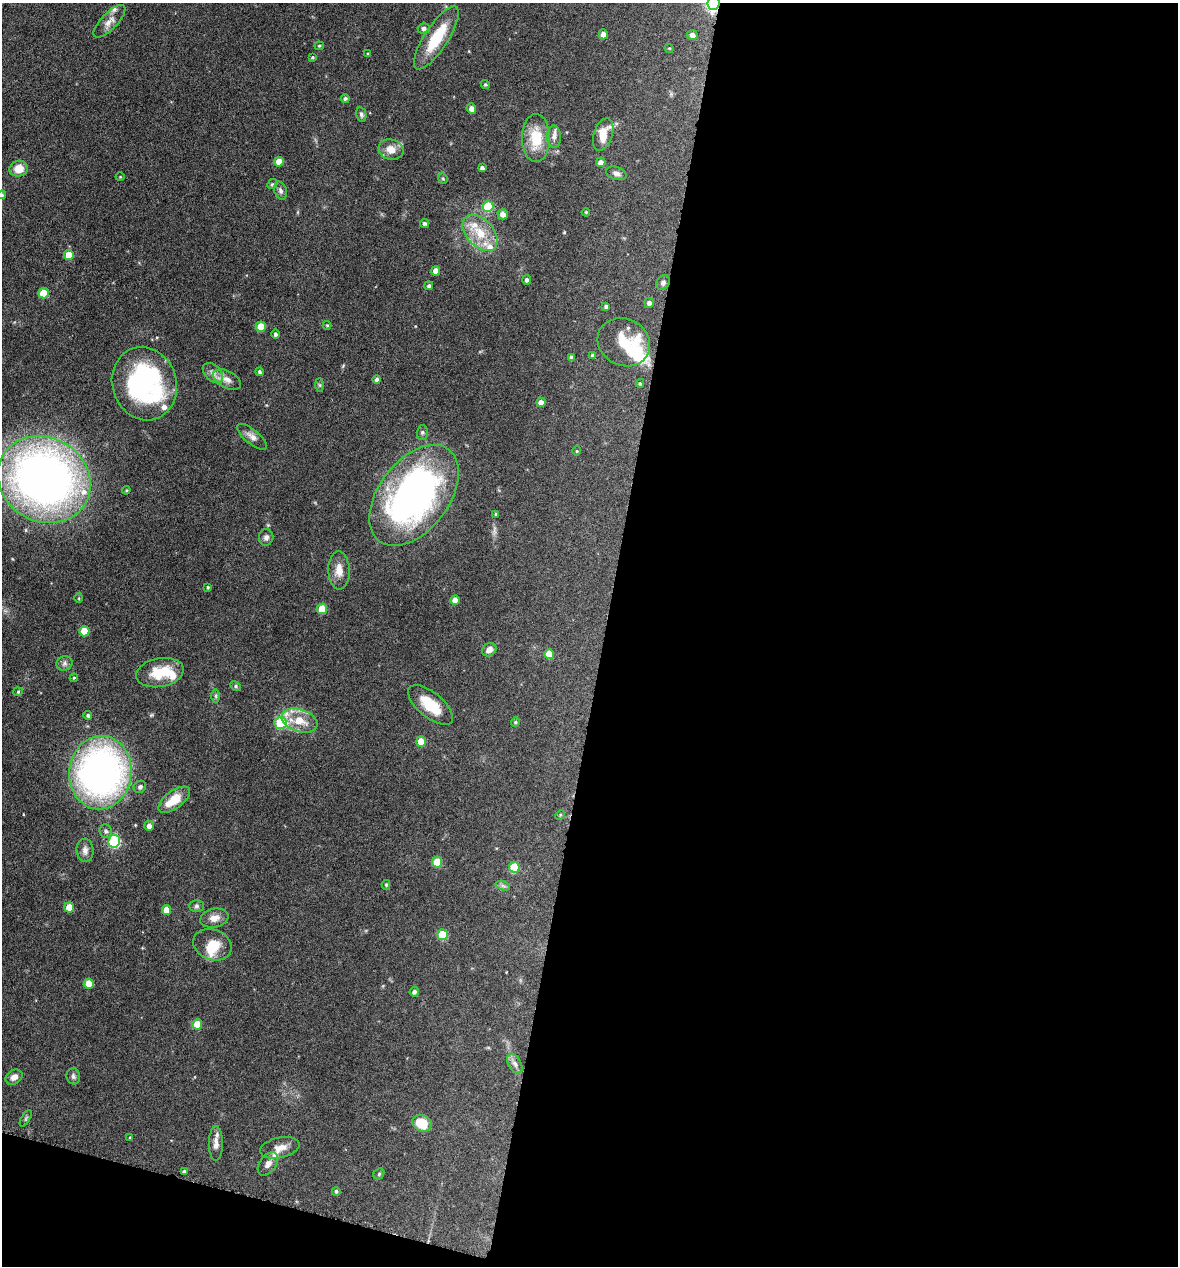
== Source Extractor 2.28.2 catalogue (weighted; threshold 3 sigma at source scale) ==
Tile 16 of 4 x 4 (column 4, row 4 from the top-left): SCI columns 3653-4828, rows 4-1267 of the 5073 x 5061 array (HDU 1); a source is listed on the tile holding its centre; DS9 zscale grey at full resolution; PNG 1180 x 1268 px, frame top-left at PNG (2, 3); each listed source drawn as its Kron ellipse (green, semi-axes under 4 px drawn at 4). Shown black and unused: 51% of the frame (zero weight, under 4 of 8 exposures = <1% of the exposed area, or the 3 px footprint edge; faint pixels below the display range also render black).
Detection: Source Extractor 2.28.2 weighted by HDU 2 'WHT'; one run over the whole footprint, this tile lists its part. Background 0.0822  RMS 0.0036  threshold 0.0149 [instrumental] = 3 sigma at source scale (4.09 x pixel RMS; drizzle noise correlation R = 1.36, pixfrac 0.8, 0.05/0.05 arcsec/px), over >= 5 px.
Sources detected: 129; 3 inside a brighter object's white glare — neither listed nor drawn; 10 inside a brighter listed object's ellipse — not listed separately; the other 116 listed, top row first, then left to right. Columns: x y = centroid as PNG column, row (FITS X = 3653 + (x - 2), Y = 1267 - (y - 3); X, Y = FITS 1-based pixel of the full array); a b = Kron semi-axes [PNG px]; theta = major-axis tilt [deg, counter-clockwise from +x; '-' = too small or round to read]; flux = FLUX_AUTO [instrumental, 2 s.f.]
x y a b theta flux
714 3 7 6 - 81
109 21 21 8 46 2.7
424 28 6 5 - 0.91
603 34 5 4 - 2.1
692 35 5 5 - 1.7
436 38 37 11 57 13
319 46 5 4 - 0.48
669 48 5 3 - 0.28
368 54 3 3 - 0.39
313 57 4 3 - 0.4
485 85 5 4 - 0.46
345 98 4 4 - 0.68
471 108 5 4 - 1.5
361 114 7 5 -77 0.73
603 134 17 9 72 6.2
554 137 11 7 -86 1.6
536 138 24 14 -90 10
391 149 12 10 -17 3.4
279 162 5 5 - 3.9
601 162 5 4 - 1.9
482 168 4 4 - 0.95
19 169 9 8 - 4.2
616 173 11 6 -18 1.3
120 177 4 3 - 0.26
443 178 5 4 - 0.48
272 184 5 4 - 0.44
280 191 9 6 -73 0.98
2 195 4 4 - 0.46
488 206 5 5 - 14
586 212 4 3 - 0.31
503 214 5 5 - 1.9
424 223 4 4 - 0.74
480 233 21 13 -48 7.8
69 255 5 5 - 5.1
436 271 5 4 - 2.3
527 280 4 4 - 0.8
663 282 8 6 59 1
429 286 4 4 - 0.69
43 293 5 5 - 8.2
649 303 5 5 - 1.1
606 306 3 3 - 0.7
327 325 4 4 - 0.31
261 327 5 5 - 7.2
276 334 4 4 - 0.8
624 342 27 23 -27 11
593 355 4 3 - 0.75
571 357 4 3 - 0.71
259 372 4 4 - 0.71
213 373 12 7 -45 1.9
377 379 4 4 - 0.93
227 380 15 8 -26 2.4
640 383 4 3 - 0.5
144 384 37 32 -72 61
320 385 7 4 -89 0.51
541 402 5 4 - 2.1
422 432 7 5 88 0.67
252 437 18 7 -39 2
577 451 4 4 - 0.32
44 480 48 42 -30 230
126 490 4 4 - 0.37
414 495 57 35 53 120
496 514 3 3 - 0.43
266 537 8 7 - 1.1
339 570 19 10 -88 3.7
208 587 4 3 - 0.44
79 598 5 3 - 0.27
455 600 4 4 - 2.2
322 609 5 5 - 8.3
84 631 5 5 - 6.3
489 650 7 6 - 1.7
549 654 5 5 - 4.7
64 663 8 7 - 1.1
160 673 24 14 11 9.6
74 678 4 3 - 0.37
235 686 5 4 - 0.56
18 692 5 4 - 0.4
216 696 6 4 -89 0.6
430 705 27 12 -40 8.9
88 715 4 4 - 0.67
299 721 18 11 -18 6.4
515 722 4 4 - 0.4
280 723 6 6 - 16
421 742 5 5 - 5
100 772 37 31 82 120
140 787 6 6 - 0.84
174 800 18 9 36 6.6
560 815 5 4 - 0.39
149 826 5 4 - 1.5
106 831 7 6 - 0.92
114 841 6 6 - 34
85 850 11 8 -86 1.7
437 862 5 5 - 9.1
514 867 5 5 - 13
386 885 5 4 - 0.47
503 886 7 4 -19 0.72
196 906 7 5 1 0.74
69 908 5 5 - 5.3
167 910 5 5 - 3.9
214 918 14 9 12 2.7
443 935 5 5 - 12
213 945 20 15 -21 6.3
89 984 5 5 - 5.7
414 992 4 4 - 0.83
197 1024 5 5 - 5.9
515 1064 11 6 -61 1.4
73 1076 8 6 -82 0.87
14 1077 9 7 33 1.8
26 1118 9 4 60 0.6
422 1123 10 8 -22 8
130 1137 4 3 - 0.22
216 1143 17 7 90 2.2
280 1148 20 10 12 3.1
268 1164 13 8 54 1.9
184 1171 4 3 - 0.51
379 1174 6 5 - 0.41
336 1191 4 4 - 0.61
Overlapping masked pixels (flux is a lower limit): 1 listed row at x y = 714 3
Isophote crosses this tile's border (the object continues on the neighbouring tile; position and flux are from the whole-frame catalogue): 2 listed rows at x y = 714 3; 2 195